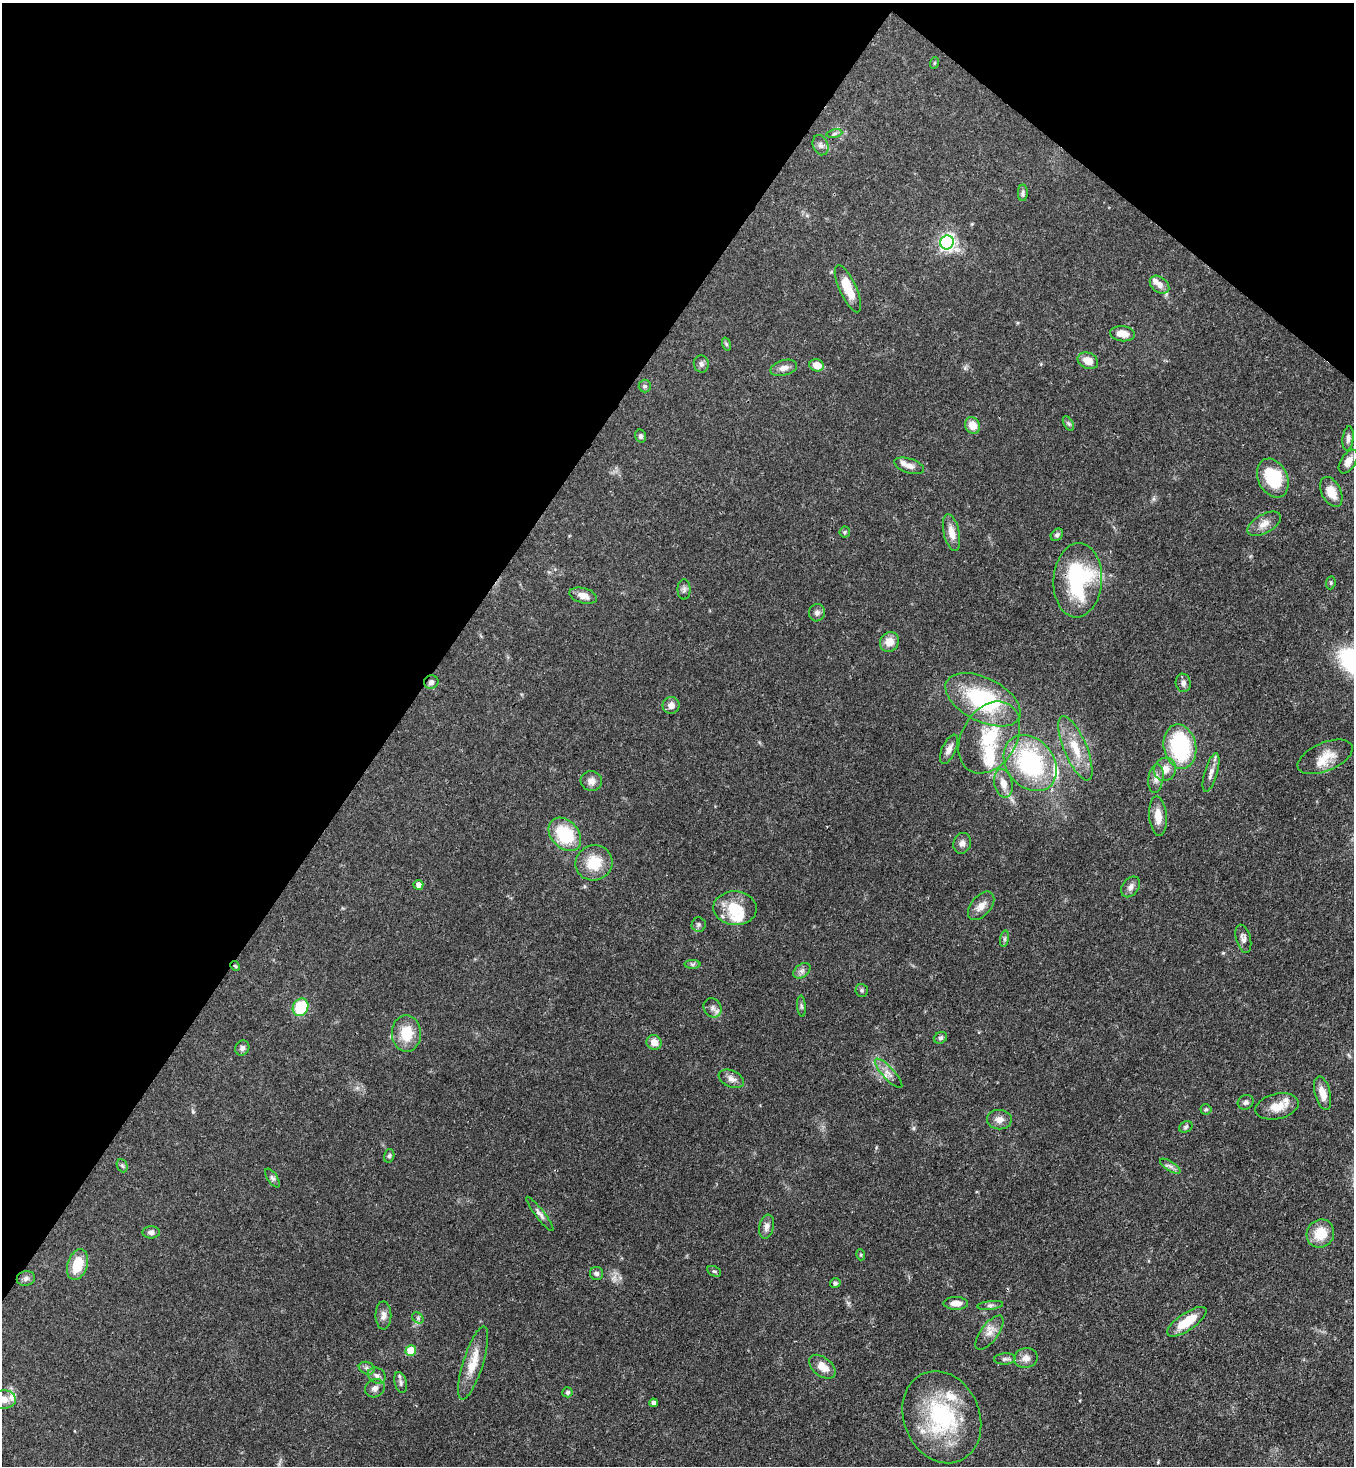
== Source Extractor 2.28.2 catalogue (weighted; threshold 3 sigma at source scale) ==
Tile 2 of 4 x 4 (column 2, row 1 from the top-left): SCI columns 1716-3067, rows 4453-5916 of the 5996 x 5974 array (HDU 1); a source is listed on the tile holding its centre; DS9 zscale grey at full resolution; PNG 1356 x 1468 px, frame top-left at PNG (2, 3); each listed source drawn as its Kron ellipse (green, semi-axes under 4 px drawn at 4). Shown black and unused: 34% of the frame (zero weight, under 3 of 4 exposures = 7% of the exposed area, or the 3 px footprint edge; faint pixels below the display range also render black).
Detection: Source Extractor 2.28.2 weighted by HDU 2 'WHT'; one run over the whole footprint, this tile lists its part. Background 0.0681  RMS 0.0035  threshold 0.0158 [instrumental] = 3 sigma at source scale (4.5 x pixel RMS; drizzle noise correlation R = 1.50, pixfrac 1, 0.05/0.05 arcsec/px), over >= 5 px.
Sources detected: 120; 1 inside a brighter object's white glare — neither listed nor drawn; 9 inside a brighter listed object's ellipse — not listed separately; the other 110 listed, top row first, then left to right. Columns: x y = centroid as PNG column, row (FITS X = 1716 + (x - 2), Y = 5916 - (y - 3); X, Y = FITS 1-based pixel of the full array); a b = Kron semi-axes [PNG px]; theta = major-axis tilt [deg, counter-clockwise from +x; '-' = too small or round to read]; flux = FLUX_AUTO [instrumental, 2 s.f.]
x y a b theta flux
934 63 6 3 71 0.35
834 133 8 4 9 0.69
820 145 10 7 -69 1.4
1023 193 8 5 87 0.81
947 242 7 6 - 90
1159 285 11 7 -39 2.4
848 289 25 8 -66 8
1122 334 12 7 -5 3.9
726 344 7 4 -72 0.57
1088 361 11 8 -25 3.9
701 364 8 7 - 1.2
817 365 7 6 - 3.8
784 368 14 7 16 2.1
645 386 6 6 - 0.67
1068 423 8 4 -59 0.65
972 425 8 7 - 4.1
641 436 6 5 - 0.77
1348 438 12 5 83 1.2
1348 462 13 7 57 2.7
909 466 15 7 -17 2.2
1273 478 20 14 -64 15
1331 492 16 9 -64 5
1264 524 18 9 30 3.1
845 532 6 5 - 0.54
951 533 19 8 -77 3.7
1057 535 7 5 46 0.74
1078 580 37 24 87 39
1331 583 6 4 84 0.51
684 589 10 6 90 1.1
583 596 14 7 -15 3.1
817 613 9 8 - 1.3
889 642 10 9 - 3.8
431 682 7 6 - 1.3
1183 683 9 7 -81 1.4
983 700 41 22 -26 35
671 705 8 8 - 2.2
989 737 39 27 59 21
1180 747 22 16 -78 32
1075 748 34 11 -67 9.1
949 749 16 7 65 2.1
1325 757 29 14 23 6.3
1030 763 31 23 -52 43
1165 769 12 11 - 3.7
1211 773 20 6 73 2.3
1156 778 14 7 82 2.1
591 781 11 10 - 2.2
1003 783 14 9 -77 3.5
1158 816 20 8 -85 4.5
565 834 19 13 -47 18
962 843 10 8 74 1.8
594 863 18 17 - 9.6
418 885 5 5 - 1.9
1131 887 11 8 54 1.8
981 906 17 10 50 2.9
735 908 21 17 -3 10
699 924 7 7 - 0.85
1005 939 8 4 82 0.79
1243 939 14 7 -75 1.9
692 964 8 4 -1 0.68
235 966 5 4 - 0.44
802 971 9 6 39 1.4
862 990 7 6 - 0.65
801 1006 10 4 -85 0.72
301 1007 9 7 64 16
713 1008 10 8 -59 1.7
406 1033 18 14 -89 8.9
940 1038 7 5 30 0.78
654 1042 8 7 - 3.1
242 1048 8 6 55 1.1
888 1073 19 6 -48 2.5
731 1079 13 8 -24 2.1
1323 1093 17 7 -75 3.7
1246 1102 8 7 - 1.1
1277 1106 22 12 13 5.5
1206 1109 5 5 - 0.52
999 1120 12 10 -1 2.4
1186 1127 7 5 22 0.66
389 1156 7 5 72 0.62
122 1166 7 5 -67 0.62
1170 1166 12 5 -32 1.2
272 1178 11 5 -56 0.95
540 1214 21 4 -52 1.5
767 1227 12 7 79 1.6
151 1232 8 6 0 1.3
1320 1234 14 13 - 7.7
861 1255 5 3 - 0.38
78 1265 16 10 72 8.9
714 1271 7 5 -27 0.65
597 1274 7 6 - 0.98
26 1278 9 7 11 1.2
835 1283 5 4 - 0.73
956 1303 12 6 0 3
990 1305 13 4 6 1
383 1315 14 8 -90 1.9
418 1318 6 5 - 0.64
1187 1322 23 8 34 8.3
989 1333 20 8 53 3.1
411 1351 5 5 - 9.6
1026 1358 12 10 12 2.5
1005 1359 11 5 4 1.1
473 1363 38 10 72 7.8
822 1367 15 9 -38 4.5
367 1368 8 6 -22 1.1
377 1375 9 7 -29 1.6
401 1382 11 6 -75 1.2
375 1388 10 9 - 1.7
567 1392 5 5 - 0.78
4 1399 12 9 3 2.7
653 1403 4 4 - 1.1
942 1417 47 38 -67 39
Overlapping masked pixels (flux is a lower limit): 2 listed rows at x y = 431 682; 235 966
Isophote crosses this tile's border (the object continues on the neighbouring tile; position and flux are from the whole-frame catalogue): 1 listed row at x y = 4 1399